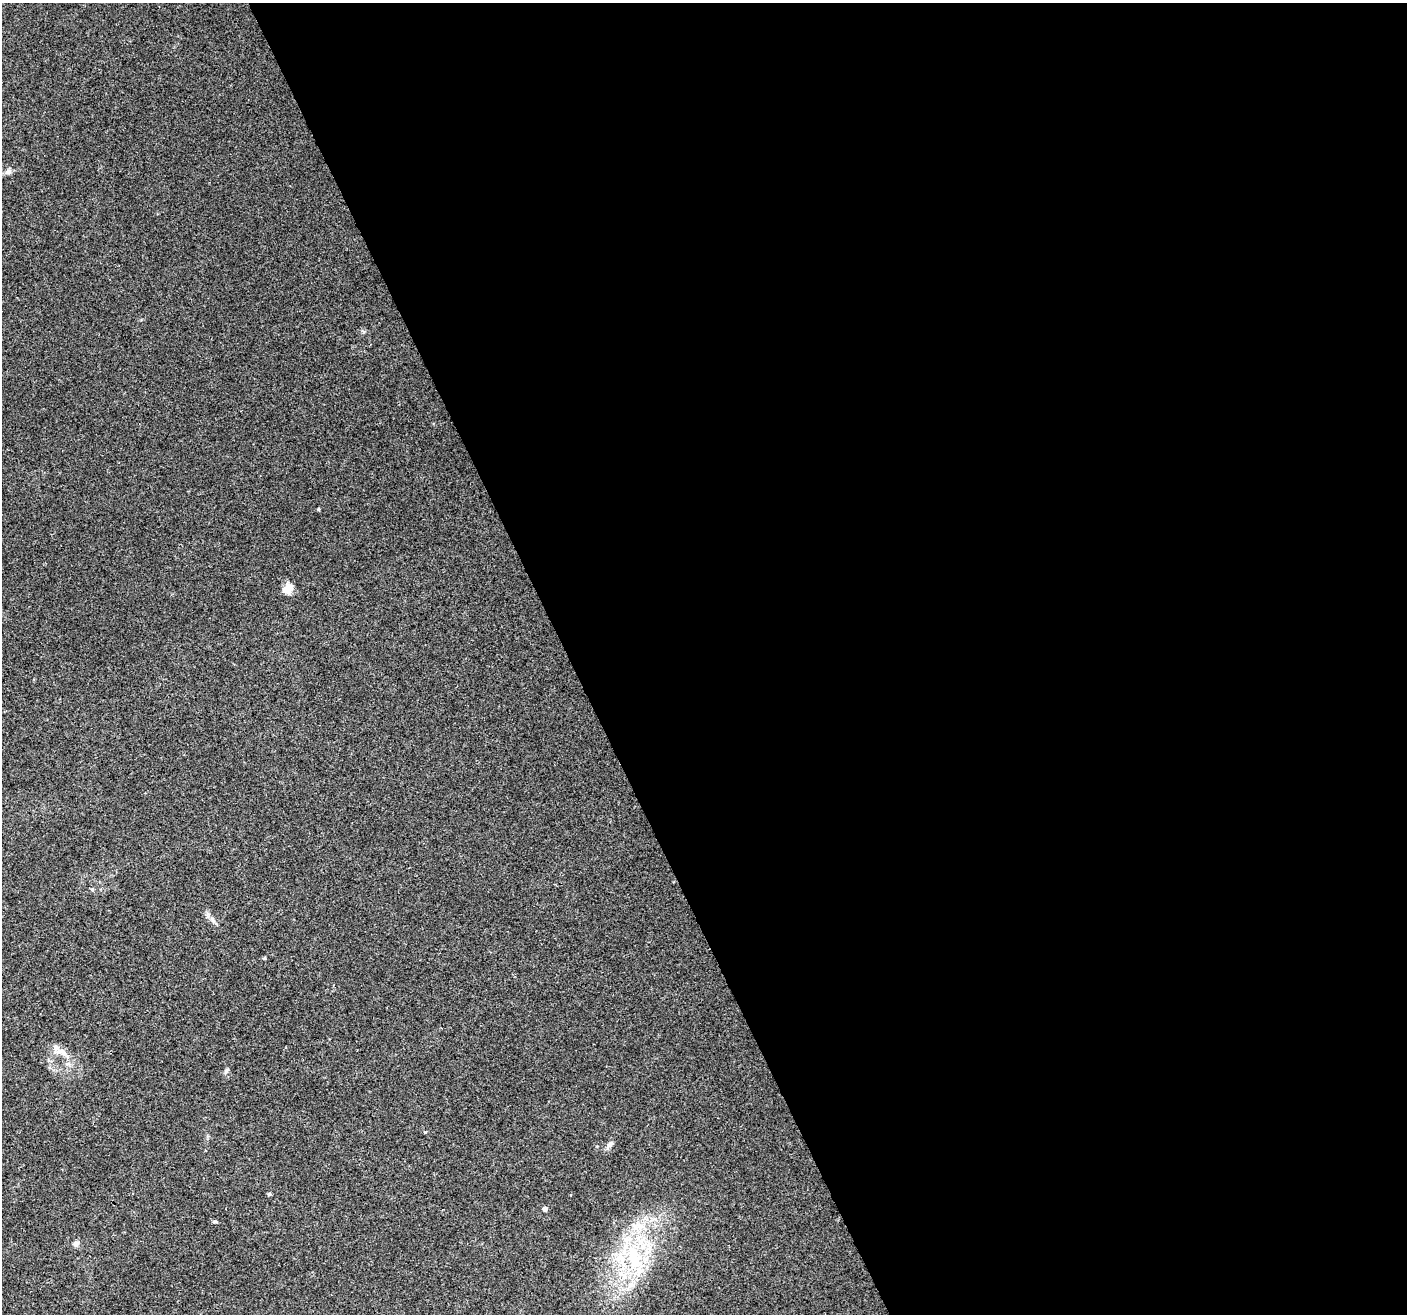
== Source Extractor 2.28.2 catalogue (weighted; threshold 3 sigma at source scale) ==
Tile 8 of 4 x 4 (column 4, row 2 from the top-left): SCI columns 4216-5620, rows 2713-4024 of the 5624 x 5482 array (HDU 1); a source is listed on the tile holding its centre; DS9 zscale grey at full resolution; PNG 1409 x 1316 px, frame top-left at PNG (2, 3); no overlay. Shown black and unused: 60% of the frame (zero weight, under 3 of 4 exposures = <1% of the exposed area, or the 3 px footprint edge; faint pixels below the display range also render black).
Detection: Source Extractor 2.28.2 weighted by HDU 2 'WHT'; one run over the whole footprint, this tile lists its part. Background 0.0295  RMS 0.0046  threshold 0.0208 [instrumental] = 3 sigma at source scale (4.5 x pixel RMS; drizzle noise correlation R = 1.50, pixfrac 1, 0.0396/0.0396 arcsec/px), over >= 5 px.
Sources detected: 15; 2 inside a brighter listed object's ellipse — not listed separately; the other 13 listed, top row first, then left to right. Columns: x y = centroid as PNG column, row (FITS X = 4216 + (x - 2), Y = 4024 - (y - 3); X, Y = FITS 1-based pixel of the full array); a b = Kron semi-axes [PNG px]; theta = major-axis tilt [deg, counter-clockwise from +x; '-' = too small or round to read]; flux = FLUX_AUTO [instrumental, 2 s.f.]
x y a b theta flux
8 172 10 7 25 1.7
318 509 4 4 - 0.51
289 588 15 10 90 4.2
213 920 10 5 -71 1.6
264 958 4 4 - 0.54
62 1052 17 9 -21 4.2
226 1071 8 5 63 0.94
610 1144 11 6 45 1.8
269 1194 6 4 44 0.58
545 1209 5 4 - 1.8
215 1222 6 4 0 0.64
76 1244 8 7 - 1.5
634 1257 43 20 -75 34
Unlisted compact peaks at least as high as the median listed source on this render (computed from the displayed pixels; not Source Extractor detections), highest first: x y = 425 1132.